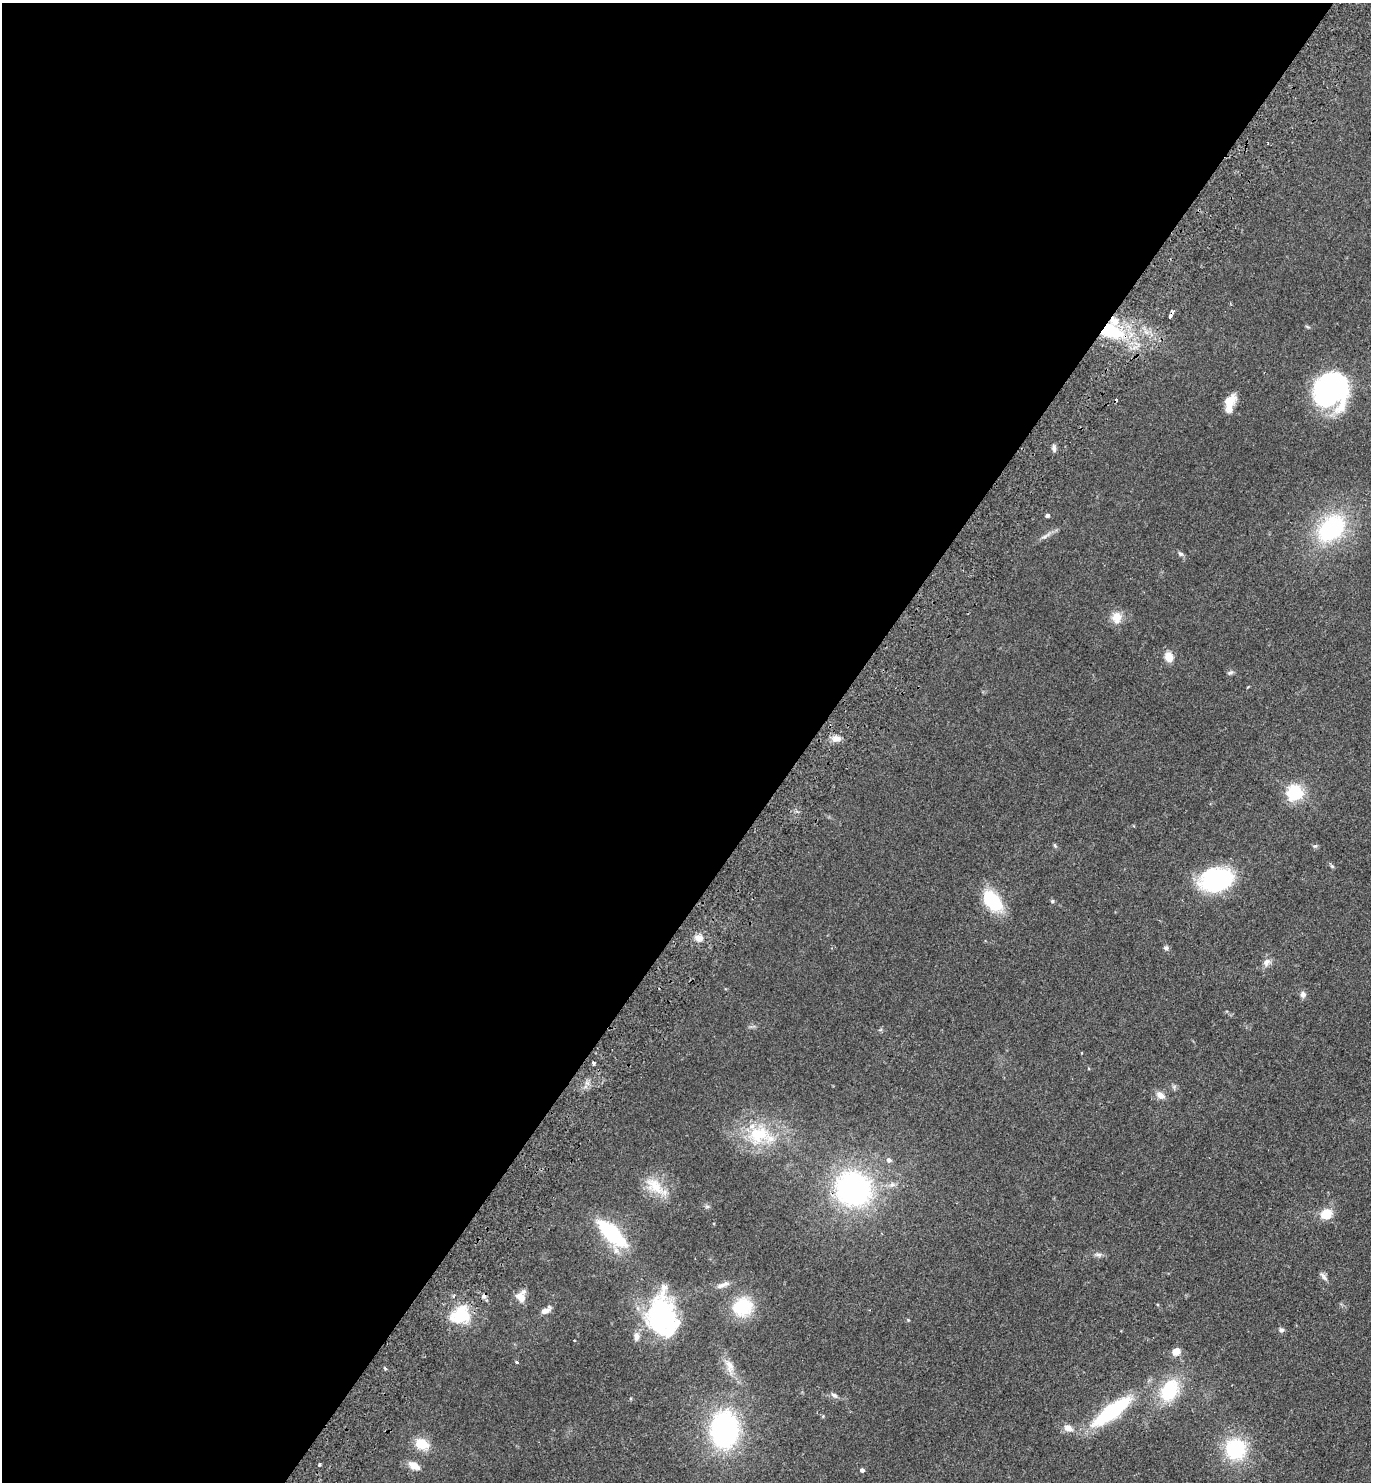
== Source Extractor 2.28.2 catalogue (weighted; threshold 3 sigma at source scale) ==
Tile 5 of 4 x 4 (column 1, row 2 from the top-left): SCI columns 202-1570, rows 2997-4476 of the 6020 x 5993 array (HDU 1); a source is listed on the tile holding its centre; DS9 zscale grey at full resolution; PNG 1373 x 1484 px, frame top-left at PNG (2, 3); no overlay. Shown black and unused: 59% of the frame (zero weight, under 2 of 3 exposures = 3% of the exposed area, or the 3 px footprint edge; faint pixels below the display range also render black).
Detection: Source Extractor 2.28.2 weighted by HDU 2 'WHT'; one run over the whole footprint, this tile lists its part. Background 0.0949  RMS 0.009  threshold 0.0403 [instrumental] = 3 sigma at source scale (4.5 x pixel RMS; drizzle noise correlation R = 1.50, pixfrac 1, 0.05/0.05 arcsec/px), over >= 5 px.
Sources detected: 61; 3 inside a brighter object's white glare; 5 cosmic-ray / hot-pixel residue — not listed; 2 inside a brighter listed object's ellipse — not listed separately; the other 51 listed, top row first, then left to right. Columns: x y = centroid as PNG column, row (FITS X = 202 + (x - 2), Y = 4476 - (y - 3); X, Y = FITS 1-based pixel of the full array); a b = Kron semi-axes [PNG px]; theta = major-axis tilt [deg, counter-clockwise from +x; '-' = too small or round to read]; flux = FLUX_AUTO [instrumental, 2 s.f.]
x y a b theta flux
1111 330 29 17 -20 57
1333 388 43 26 -77 110
1230 403 21 10 74 12
1054 448 9 5 -77 2.4
1047 515 4 4 - 2.3
1331 528 32 22 44 90
1181 554 7 5 -29 1.9
1117 617 13 11 -89 11
1169 657 9 7 -73 13
1230 673 9 5 26 1.7
836 739 12 8 -4 5.2
1295 793 6 6 - 250
1055 846 6 4 -20 1.1
1332 866 7 4 -44 1.3
1216 880 27 19 11 110
992 901 21 13 -51 53
1052 901 5 5 - 1.4
699 938 11 8 -12 5.9
1166 948 7 6 - 1.9
1266 962 11 8 45 4.8
1303 994 8 7 - 3.3
594 1063 4 3 - 3.1
1160 1095 12 9 -34 5.6
758 1134 31 23 17 45
889 1160 7 6 - 2.6
655 1186 30 15 -45 19
853 1189 34 31 -23 180
1326 1214 14 12 35 14
612 1233 28 12 -44 79
1098 1255 11 5 -5 2.7
1324 1277 14 5 -54 2.9
723 1285 17 6 20 4.4
521 1296 13 10 82 9.5
743 1307 19 16 21 40
545 1311 13 6 32 5.3
460 1315 25 18 37 34
660 1318 45 32 87 110
1281 1330 7 6 - 2.2
1176 1351 8 6 23 9
517 1362 3 3 - 1.5
729 1366 19 10 -77 8.5
1169 1390 19 15 61 49
834 1395 10 6 -30 2.7
1112 1411 42 12 37 85
1068 1428 11 8 -27 6.4
725 1430 29 22 89 160
422 1444 17 12 -16 15
1235 1449 21 20 - 58
320 1464 3 3 - 1.8
414 1466 12 7 -30 9.3
862 1470 4 4 - 2.6
Overlapping masked pixels (flux is a lower limit): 1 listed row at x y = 1111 330
Unlisted compact peaks at least as high as the median listed source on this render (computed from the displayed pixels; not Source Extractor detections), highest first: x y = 1315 846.